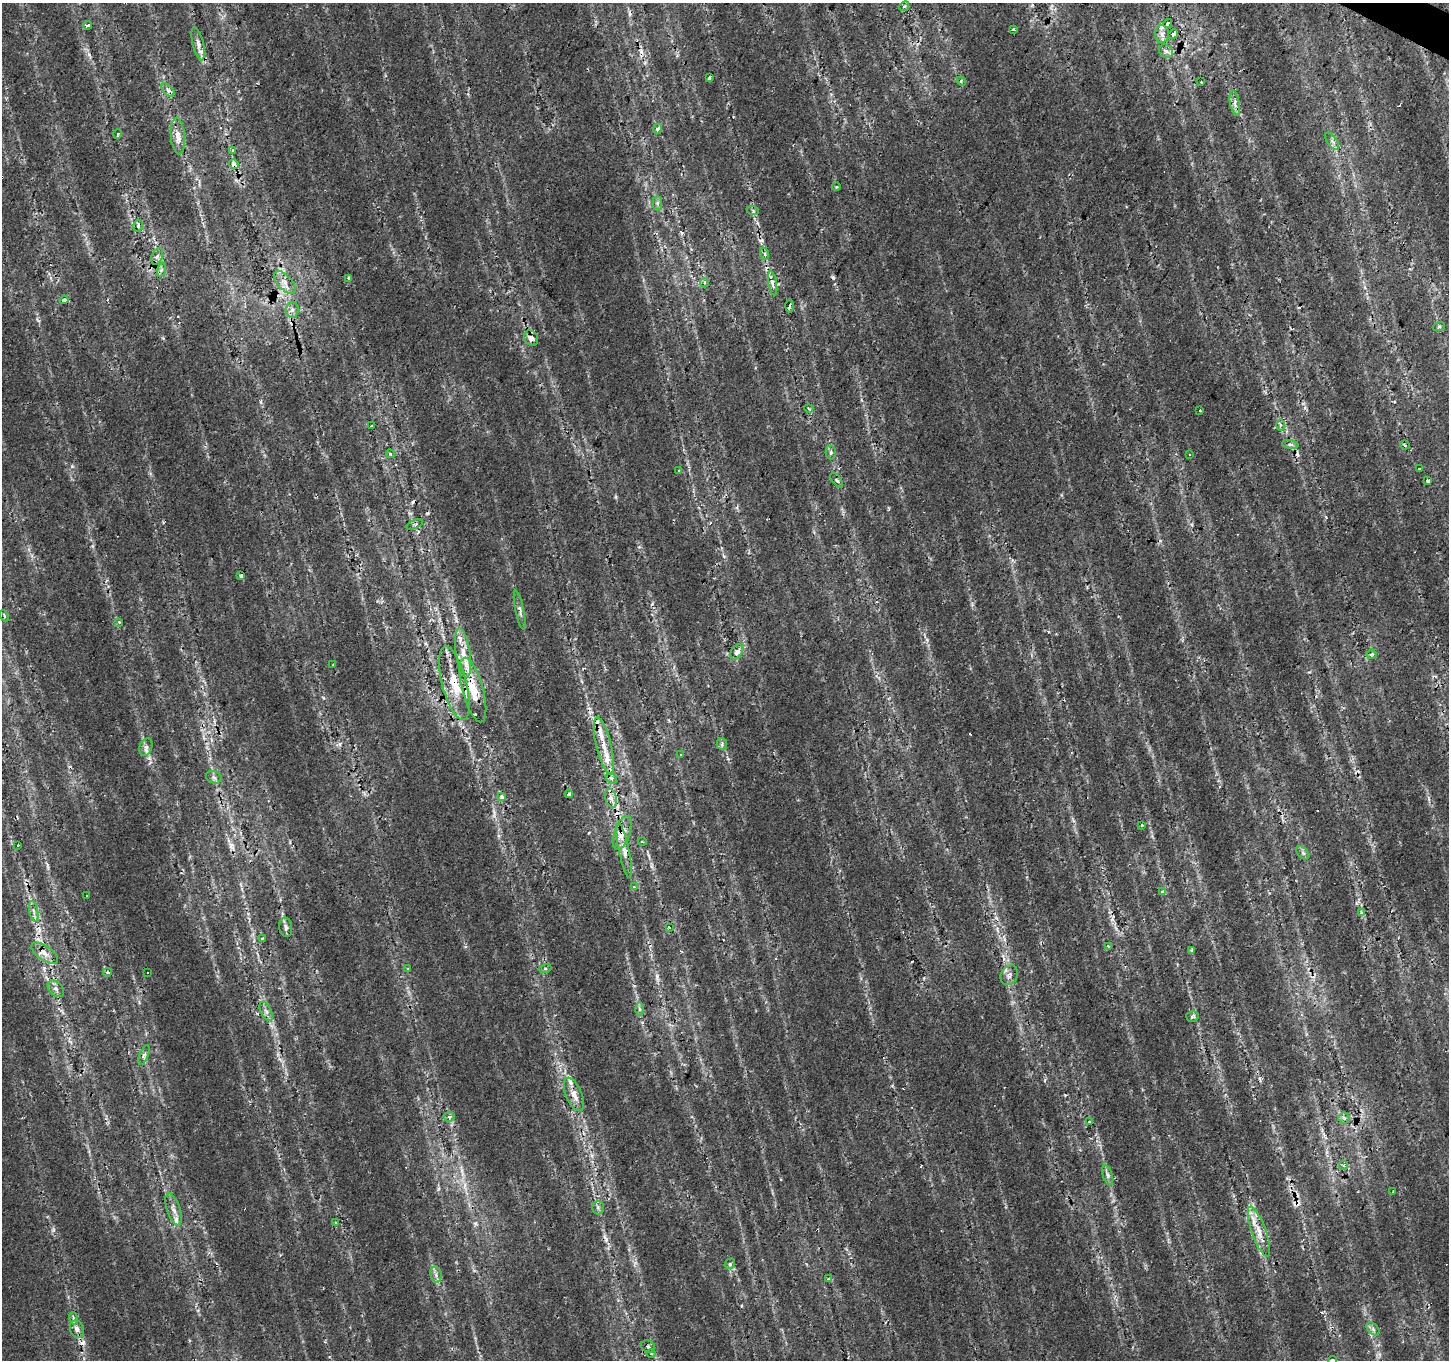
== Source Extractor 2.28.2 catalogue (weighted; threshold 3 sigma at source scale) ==
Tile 10 of 4 x 4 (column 2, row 3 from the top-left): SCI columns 1451-2897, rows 1617-2974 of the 5792 x 5881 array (HDU 1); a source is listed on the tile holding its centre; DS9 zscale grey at full resolution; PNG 1451 x 1362 px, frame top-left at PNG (2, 3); each listed source drawn as its Kron ellipse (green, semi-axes under 4 px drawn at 4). Shown black and unused: <1% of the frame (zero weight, under 2 of 3 exposures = <1% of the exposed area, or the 3 px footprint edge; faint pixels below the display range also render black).
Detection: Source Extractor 2.28.2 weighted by HDU 2 'WHT'; one run over the whole footprint, this tile lists its part. Background 0.0153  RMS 0.0065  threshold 0.0292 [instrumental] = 3 sigma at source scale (4.5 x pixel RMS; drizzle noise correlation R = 1.50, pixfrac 1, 0.0396/0.0396 arcsec/px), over >= 5 px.
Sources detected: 149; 25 cosmic-ray / hot-pixel residue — neither listed nor drawn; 9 inside a brighter listed object's ellipse — not listed separately; the other 115 listed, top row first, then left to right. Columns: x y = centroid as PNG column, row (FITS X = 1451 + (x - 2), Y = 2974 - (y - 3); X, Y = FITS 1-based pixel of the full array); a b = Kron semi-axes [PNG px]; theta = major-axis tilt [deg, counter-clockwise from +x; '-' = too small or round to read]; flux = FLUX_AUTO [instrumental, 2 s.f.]
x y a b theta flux
904 6 5 4 - 1.2
1168 23 5 3 - 8.5
88 25 4 3 - 1.6
1013 30 3 3 - 4.5
1162 34 9 7 89 3.2
1173 34 5 4 - 18
198 44 17 5 -77 3.7
1166 51 7 6 - 2.3
709 77 4 3 - 3.9
961 81 5 4 - 0.91
1201 81 2 2 - 0.67
168 90 8 4 -45 1.9
1235 103 13 4 -79 2.7
658 129 5 4 - 2.2
118 134 5 3 - 0.7
178 136 18 7 -85 5.7
1332 141 10 5 -55 2.3
232 150 3 3 - 0.83
234 164 5 4 - 3.3
836 187 4 3 - 0.64
658 203 7 4 -90 1.3
753 211 6 4 -20 1.1
138 226 6 4 76 2
765 254 6 4 -71 1.1
157 256 9 5 68 2.3
161 270 7 4 71 1.4
349 278 4 3 - 3.3
285 282 14 7 -47 4.8
704 283 5 4 - 1.3
773 283 12 4 -80 2.3
64 300 4 4 - 2.4
790 306 6 3 88 1.1
292 310 8 6 87 2.6
1439 326 6 4 20 0.95
531 338 8 6 -58 4.6
809 409 5 3 - 0.8
1200 411 3 3 - 2.2
1281 425 6 4 89 1.3
371 426 3 2 - 0.53
1290 445 8 4 -9 1.8
1405 445 5 3 - 1
831 452 7 5 89 1.5
390 454 4 4 - 1.5
1189 455 3 3 - 1.2
1419 469 3 3 - 1.4
679 471 4 3 - 0.99
837 480 9 4 -54 1.3
1428 481 3 3 - 5.4
414 524 9 3 20 0.84
241 576 4 4 - 1.2
520 610 20 4 -78 2.7
4 616 6 4 -64 1.2
119 622 4 3 - 1.2
737 652 8 5 54 3.9
463 653 25 7 -81 8.7
1371 654 5 4 - 1.1
333 665 3 2 - 0.64
454 683 38 12 -75 21
473 690 33 10 -75 18
722 744 5 5 - 1.3
604 746 30 7 -77 11
146 747 9 6 69 2.5
681 754 4 3 - 1.8
214 777 8 6 -23 1.9
611 778 6 4 -44 1.4
569 794 4 3 - 2.5
502 797 4 3 - 4.9
611 798 10 6 -73 3
1142 825 3 3 - 0.48
622 833 18 8 70 9.2
642 841 4 3 - 0.58
18 845 3 2 - 0.66
624 850 28 5 -78 7.2
1303 853 8 5 -45 1.6
635 887 4 3 - 1.7
1162 892 3 3 - 5.8
86 895 3 3 - 1.6
34 911 10 3 -78 1.9
1361 913 3 3 - 2.9
286 927 10 6 -81 2.3
669 927 3 3 - 2.1
262 939 4 3 - 0.72
1108 946 3 2 - 0.67
1192 950 4 3 - 2
45 953 15 7 -34 5.2
408 969 3 3 - 0.84
545 969 6 4 19 0.92
107 972 4 4 - 1.1
148 972 3 3 - 1
1009 975 10 8 61 3
56 989 10 6 -48 2.9
640 1009 6 4 -89 1.2
266 1011 10 5 -63 2.5
1192 1016 6 5 - 1.4
144 1055 10 4 68 1.9
574 1094 18 8 -67 5.9
449 1117 5 4 - 2
1344 1118 5 5 - 1.4
1089 1122 3 3 - 0.56
1343 1166 4 4 - 1.8
1108 1175 10 5 -72 1.8
1392 1192 3 2 - 0.43
598 1207 7 6 - 1.7
173 1209 16 6 -71 4.1
335 1222 3 3 - 0.99
1259 1232 26 7 -70 9.6
730 1264 5 5 - 1.1
436 1275 8 5 -80 2.2
828 1279 4 3 - 0.73
73 1318 6 4 -72 1.1
77 1329 9 7 -72 2.6
1373 1329 8 5 -46 1.8
648 1347 7 6 - 2
651 1354 4 3 - 0.76
1332 1360 4 4 - 2.3
Overlapping masked pixels (flux is a lower limit): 6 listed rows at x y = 198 44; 234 164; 454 683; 473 690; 622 833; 574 1094
Isophote crosses this tile's border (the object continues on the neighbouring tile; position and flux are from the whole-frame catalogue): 1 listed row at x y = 1332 1360
Unlisted compact peaks at least as high as the median listed source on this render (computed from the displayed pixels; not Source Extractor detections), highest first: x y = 657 976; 72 466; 149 758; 927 640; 1309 672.